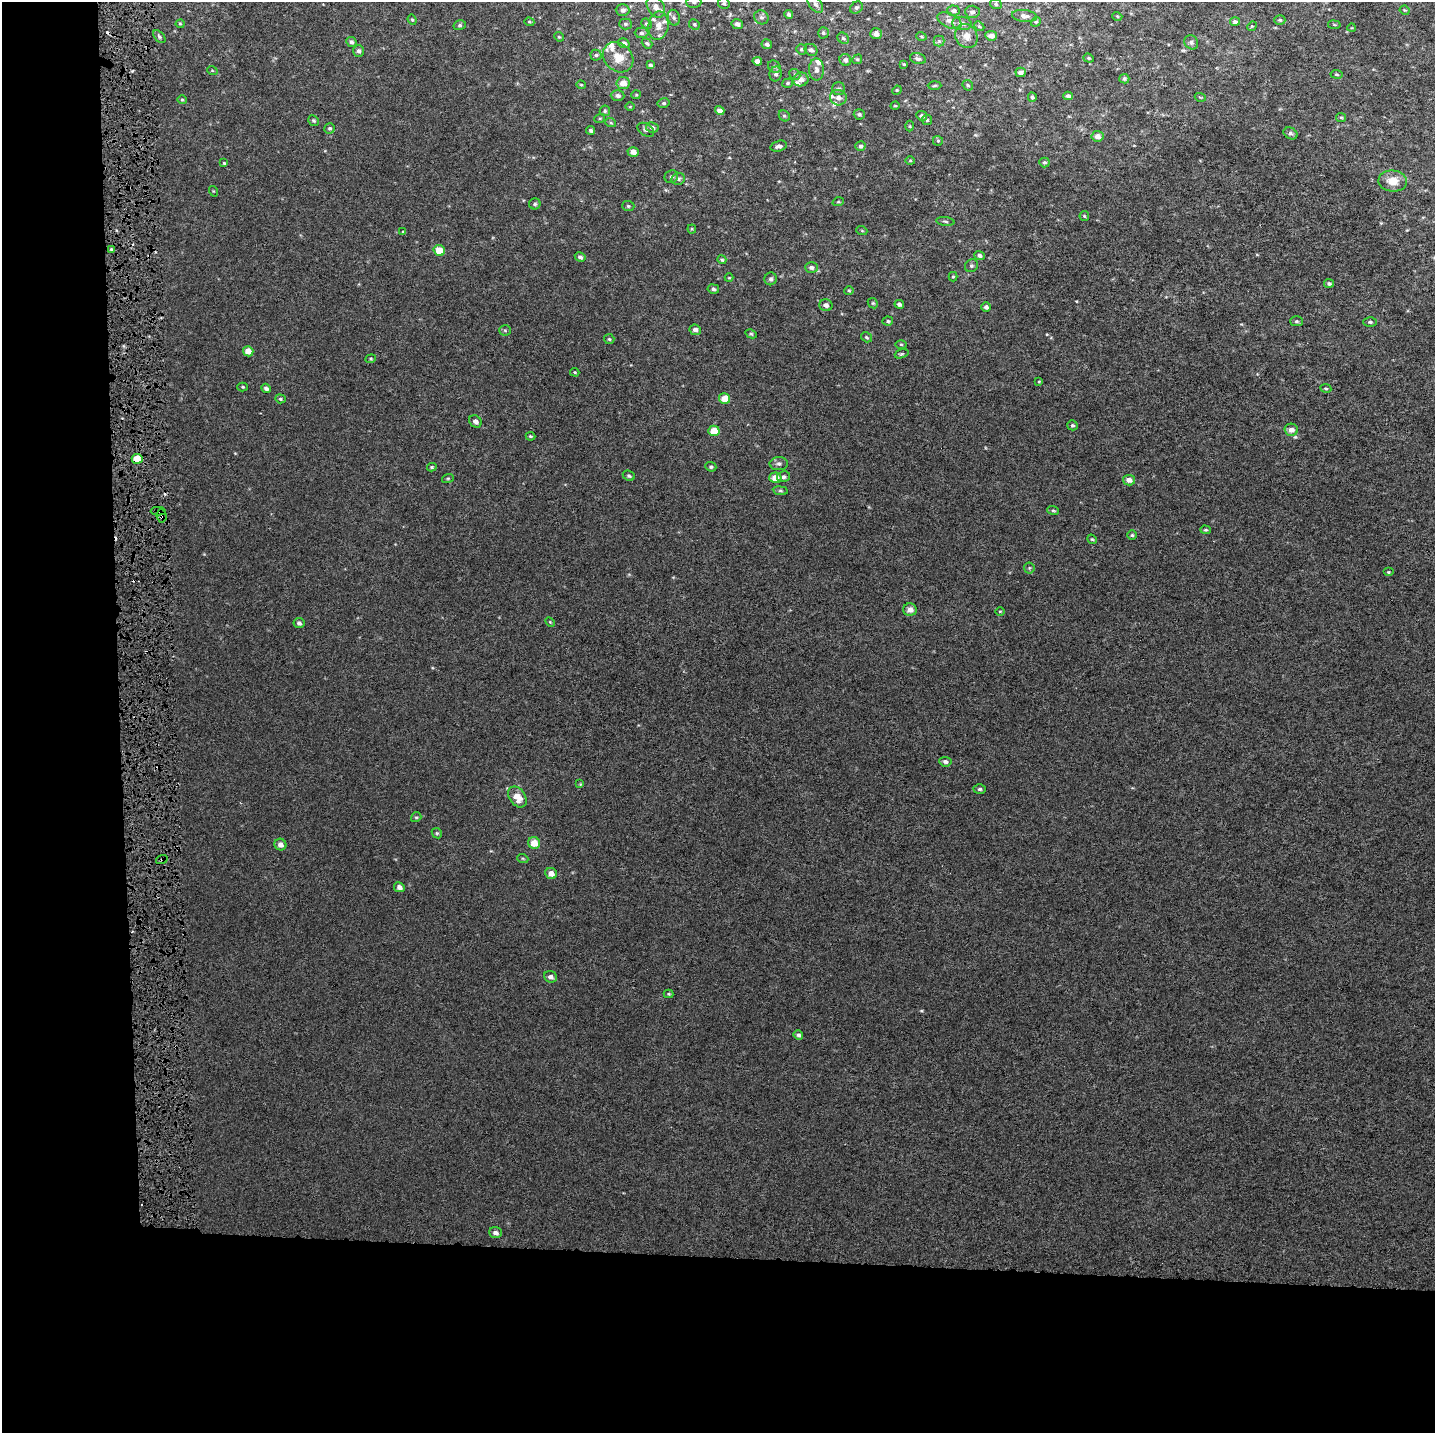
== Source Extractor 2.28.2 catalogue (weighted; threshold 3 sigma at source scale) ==
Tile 7 of 3 x 3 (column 1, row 3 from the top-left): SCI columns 181-1613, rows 1-1431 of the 4661 x 4302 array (HDU 1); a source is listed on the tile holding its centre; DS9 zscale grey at full resolution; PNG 1437 x 1435 px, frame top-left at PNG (2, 2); each listed source drawn as its Kron ellipse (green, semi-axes under 4 px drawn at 4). Shown black and unused: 19% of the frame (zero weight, under 4 of 8 exposures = <1% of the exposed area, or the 3 px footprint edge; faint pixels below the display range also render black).
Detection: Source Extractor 2.28.2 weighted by HDU 2 'WHT'; one run over the whole footprint, this tile lists its part. Background 4.09e-04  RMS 0.0014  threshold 0.00569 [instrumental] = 3 sigma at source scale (4.09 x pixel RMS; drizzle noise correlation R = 1.36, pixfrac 0.8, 0.0396/0.0396 arcsec/px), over >= 5 px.
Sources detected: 214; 4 cosmic-ray / hot-pixel residue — neither listed nor drawn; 9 inside a brighter listed object's ellipse — not listed separately; the other 201 listed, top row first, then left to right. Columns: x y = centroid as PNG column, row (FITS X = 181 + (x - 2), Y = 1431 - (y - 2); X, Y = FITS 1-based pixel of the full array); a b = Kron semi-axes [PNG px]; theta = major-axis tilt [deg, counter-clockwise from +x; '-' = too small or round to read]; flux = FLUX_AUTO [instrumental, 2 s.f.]
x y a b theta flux
694 2 7 6 - 0.36
724 3 6 5 - 0.21
815 4 10 6 -52 0.39
996 4 6 5 - 0.2
656 7 11 8 -58 1
856 8 7 5 40 0.26
622 10 7 6 - 0.43
1405 10 5 4 - 0.15
953 11 6 5 - 0.35
972 12 7 6 - 0.38
789 14 4 4 - 0.28
1024 16 12 6 -6 0.55
1117 16 5 3 - 0.097
761 17 7 6 - 0.35
674 18 8 6 -74 0.31
412 20 5 4 - 0.17
1280 20 5 4 - 0.21
949 21 13 7 -23 0.69
529 22 5 4 - 0.14
1036 22 5 4 - 0.17
1235 22 5 4 - 0.27
962 23 9 6 -6 0.54
180 24 4 4 - 0.12
625 24 6 5 - 0.23
646 24 6 4 -43 0.19
694 24 5 5 - 0.19
737 24 6 5 - 0.48
460 25 6 5 - 0.22
1334 25 6 3 -9 0.14
658 26 14 10 81 1.2
979 26 5 4 - 0.19
1252 26 5 4 - 0.13
1352 28 4 3 - 0.087
641 33 7 5 0 0.29
823 33 6 5 - 0.24
876 34 6 5 - 0.58
921 36 5 3 - 0.13
966 36 12 10 -58 1.1
991 36 6 5 - 0.6
159 37 7 4 -47 0.24
559 37 5 4 - 0.13
843 38 6 5 - 0.23
939 41 5 5 - 0.24
351 42 5 4 - 0.34
1191 42 7 6 - 0.32
624 43 6 5 - 0.51
647 43 6 4 -39 0.23
767 44 5 5 - 0.31
801 49 5 5 - 0.21
811 50 6 5 - 0.36
359 51 6 5 - 0.37
596 55 5 5 - 0.23
618 57 16 13 -44 2.1
1089 58 5 4 - 0.16
857 59 5 4 - 0.17
918 59 8 5 -17 0.34
845 60 6 5 - 0.39
757 61 5 4 - 0.62
904 64 4 3 - 0.12
650 65 4 3 - 0.27
774 67 7 5 -44 0.26
212 70 5 3 - 0.1
816 70 11 7 -89 0.58
1021 72 5 4 - 0.58
776 74 7 6 - 0.36
795 74 6 5 - 0.18
1336 74 6 4 -8 0.15
801 79 7 7 - 0.72
1124 79 5 4 - 0.25
623 83 6 6 - 1.1
788 83 6 4 17 0.19
581 85 5 4 - 0.13
968 85 6 4 -45 0.19
934 86 7 3 2 0.15
838 89 6 6 - 0.28
897 90 5 4 - 0.11
636 95 5 4 - 0.13
618 96 7 5 -2 0.41
1068 96 4 4 - 0.36
1032 97 4 4 - 0.22
1200 97 5 3 - 0.12
838 98 8 7 - 0.57
182 100 5 4 - 0.15
664 103 6 5 - 0.23
895 106 4 3 - 0.093
630 107 5 3 - 0.099
605 111 5 5 - 0.19
720 111 5 4 - 0.71
859 114 5 5 - 0.27
784 116 6 5 - 0.2
922 116 5 4 - 0.35
1341 117 5 4 - 0.16
600 118 5 3 - 0.11
927 120 5 5 - 0.17
314 121 6 5 - 0.22
611 123 5 3 - 0.13
910 126 5 3 - 0.12
652 127 6 5 - 0.42
330 128 5 5 - 0.22
591 130 4 4 - 0.25
646 130 9 6 -31 0.34
1291 133 7 5 -30 0.33
1097 136 6 5 - 0.74
938 141 5 5 - 0.15
779 146 8 5 17 0.44
860 146 5 5 - 0.26
633 152 6 5 - 0.74
910 161 5 3 - 0.12
1044 162 5 5 - 0.21
224 163 4 4 - 0.15
671 177 7 6 - 0.28
678 179 6 6 - 0.34
1393 181 14 10 -7 1.6
213 191 5 3 - 0.1
838 202 6 3 18 0.15
535 204 5 5 - 0.23
628 206 6 5 - 0.22
1084 216 5 4 - 0.16
945 221 9 3 -6 0.2
692 229 4 4 - 0.13
862 231 5 3 - 0.11
403 232 4 4 - 0.12
111 249 4 3 - 0.14
439 250 6 5 - 2
979 255 5 4 - 0.33
580 257 5 4 - 0.31
722 260 5 4 - 0.18
971 266 7 6 - 0.27
811 267 6 5 - 0.35
953 277 4 4 - 0.15
729 278 4 4 - 0.12
771 279 6 6 - 0.33
1329 283 5 4 - 0.25
713 289 6 4 -8 0.26
849 290 5 3 - 0.15
873 303 5 4 - 0.16
899 304 5 4 - 0.34
826 305 6 5 - 0.46
986 307 5 4 - 0.39
888 321 5 4 - 0.2
1297 321 6 5 - 0.23
1370 322 6 5 - 0.25
505 330 6 5 - 0.2
695 330 6 5 - 0.54
751 334 6 4 -28 0.16
866 337 6 4 -32 0.18
609 339 5 5 - 0.18
901 344 6 4 -1 0.14
248 351 5 5 - 1.2
902 354 7 4 18 0.18
371 359 5 4 - 0.16
575 372 4 3 - 0.13
1039 382 4 3 - 0.12
243 387 5 4 - 0.15
266 388 5 4 - 0.34
1326 388 5 3 - 0.14
280 399 5 4 - 0.15
724 399 5 5 - 1.6
475 421 7 5 -40 0.52
1072 425 5 4 - 0.22
1291 430 7 6 - 0.67
714 431 6 5 - 2.1
530 436 5 3 - 0.17
137 459 5 5 - 2.3
779 464 9 6 3 0.4
432 467 5 3 - 0.17
711 467 6 5 - 0.23
629 476 6 5 - 0.24
784 477 6 5 - 0.31
448 478 6 4 19 0.14
775 478 6 5 - 1.3
1129 480 6 5 - 0.74
780 491 7 4 -8 0.23
1053 510 6 4 -15 0.17
158 511 7 4 2 0.19
162 516 7 5 -86 0.43
1205 530 5 4 - 0.18
1132 535 5 5 - 0.18
1092 539 5 4 - 0.15
1029 568 5 5 - 0.19
1388 572 5 4 - 0.14
910 610 7 6 - 0.73
1000 611 4 3 - 0.11
550 622 6 3 -45 0.13
299 623 5 5 - 0.34
945 762 6 5 - 0.37
580 784 4 4 - 0.11
980 789 6 4 1 0.23
517 797 11 8 -55 1.7
416 817 5 4 - 0.18
437 833 5 4 - 0.18
534 843 6 5 - 1.5
280 845 6 5 - 0.62
162 859 6 4 19 0.16
523 859 6 3 -20 0.13
551 873 6 5 - 0.83
399 887 5 4 - 0.51
551 977 7 5 -19 0.51
668 994 5 4 - 0.13
798 1035 5 4 - 0.29
496 1233 6 5 - 0.5
Overlapping masked pixels (flux is a lower limit): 5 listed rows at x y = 111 249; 137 459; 158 511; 162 516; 162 859
Isophote crosses this tile's border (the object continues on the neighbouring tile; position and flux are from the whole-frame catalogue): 1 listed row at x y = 694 2